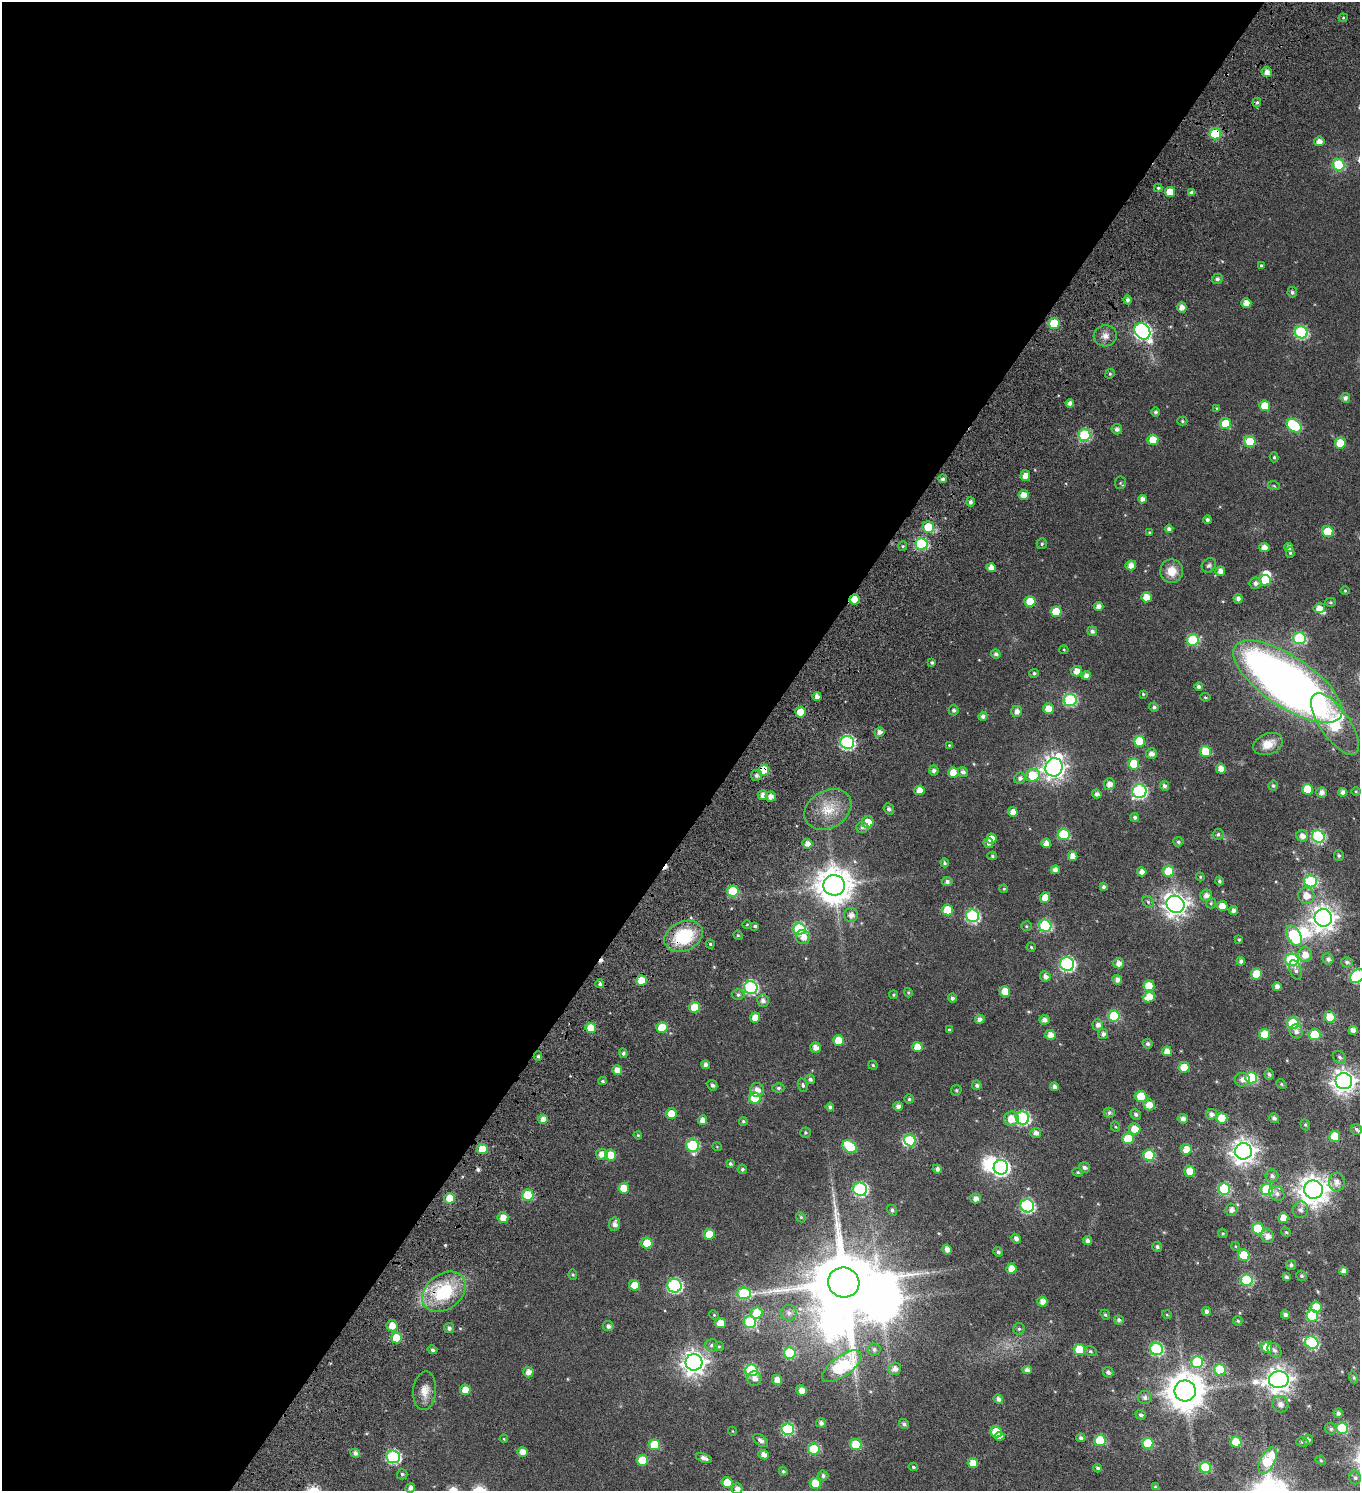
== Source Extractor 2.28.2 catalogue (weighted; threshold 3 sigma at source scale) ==
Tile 5 of 4 x 4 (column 1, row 2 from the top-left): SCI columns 429-1786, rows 3159-4647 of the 6353 x 6308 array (HDU 1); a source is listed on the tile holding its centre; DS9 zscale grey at full resolution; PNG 1362 x 1493 px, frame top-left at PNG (2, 2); each listed source drawn as its Kron ellipse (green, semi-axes under 4 px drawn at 4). Shown black and unused: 55% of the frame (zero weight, under 4 of 7 exposures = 11% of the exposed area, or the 3 px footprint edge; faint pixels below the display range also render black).
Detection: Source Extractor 2.28.2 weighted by HDU 2 'WHT'; one run over the whole footprint, this tile lists its part. Background 0.0169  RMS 0.0053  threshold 0.0217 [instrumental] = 3 sigma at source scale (4.09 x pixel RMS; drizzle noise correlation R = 1.36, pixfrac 0.8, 0.0396/0.0396 arcsec/px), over >= 5 px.
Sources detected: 434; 8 inside a brighter object's white glare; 3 cosmic-ray / hot-pixel residue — neither listed nor drawn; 3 inside a brighter listed object's ellipse — not listed separately; the other 420 listed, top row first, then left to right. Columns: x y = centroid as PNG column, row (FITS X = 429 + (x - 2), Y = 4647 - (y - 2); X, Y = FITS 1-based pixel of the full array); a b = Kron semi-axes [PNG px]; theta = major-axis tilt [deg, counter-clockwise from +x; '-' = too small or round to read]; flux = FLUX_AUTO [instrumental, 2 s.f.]
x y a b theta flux
1343 18 4 4 - 0.58
1267 72 5 5 - 2.6
1257 103 5 4 - 0.77
1215 134 5 5 - 24
1319 141 5 4 - 2.7
1339 165 6 5 - 27
1158 188 4 4 - 0.66
1170 192 5 5 - 6
1192 192 4 4 - 1.6
1261 265 4 3 - 0.53
1217 279 5 5 - 1.4
1292 292 5 4 - 1
1127 300 4 4 - 1.5
1246 303 5 5 - 4.2
1182 307 5 5 - 3.1
1054 323 5 5 - 16
1142 331 9 7 -47 120
1301 332 6 6 - 47
1105 336 11 10 - 3.2
1110 374 5 4 - 0.6
1345 398 5 4 - 1.7
1070 403 4 4 - 2.2
1265 406 5 5 - 8.2
1217 408 3 3 - 0.51
1155 412 5 4 - 1.2
1182 421 5 4 - 0.61
1225 424 5 5 - 12
1294 426 8 6 -38 32
1117 429 5 5 - 1.6
1084 435 6 6 - 35
1153 440 5 5 - 7.2
1250 441 6 5 - 13
1340 443 5 5 - 10
1274 457 5 4 - 0.64
1025 476 5 5 - 3.9
943 479 4 4 - 1.5
1120 483 6 5 - 0.71
1274 486 6 3 -19 0.57
1024 495 5 5 - 4.2
1142 499 4 4 - 2.2
971 502 4 4 - 1.6
1207 520 4 4 - 1.2
928 527 6 5 - 11
1169 529 4 4 - 1.6
1328 531 5 5 - 15
1149 532 3 2 - 0.34
921 544 6 5 - 36
1042 544 5 5 - 0.78
903 546 5 4 - 0.58
1264 548 5 4 - 4
1289 548 4 4 - 2.4
1290 553 5 4 - 0.78
1131 565 5 5 - 3.2
1209 565 8 6 44 1.2
991 568 5 4 - 3.1
1172 571 11 11 - 6.3
1220 571 5 5 - 3
1265 580 6 5 - 14
1256 583 6 5 - 1.7
1345 591 4 4 - 0.49
1146 597 5 5 - 5.2
854 599 5 5 - 6.3
1238 599 5 4 - 1.9
1030 601 5 5 - 7.2
1330 602 5 4 - 0.64
1099 606 5 4 - 2.7
1319 608 6 5 - 4
1056 612 5 5 - 9.8
1092 631 5 4 - 1.6
1299 638 6 6 - 40
1193 640 6 6 - 27
1064 650 4 4 - 0.49
996 654 5 4 - 1.4
932 663 4 3 - 0.74
1077 671 5 5 - 3.7
1034 673 5 4 - 0.91
1086 675 5 4 - 2.5
1288 682 63 25 -34 390
1199 687 4 4 - 1.3
1143 694 4 4 - 0.55
817 696 4 4 - 2.8
1205 697 5 3 - 0.53
1070 700 6 6 - 45
1154 707 5 4 - 1.2
1048 709 5 5 - 5.2
954 710 5 5 - 1.3
1017 711 5 5 - 2.7
800 712 5 5 - 9.2
983 716 4 4 - 1.8
1335 724 36 14 -55 54
879 732 5 4 - 2.3
1139 741 5 5 - 17
847 742 7 6 - 68
1268 744 15 10 21 5.2
949 745 4 4 - 0.41
1206 752 6 5 - 16
1151 754 5 5 - 2.6
1134 764 5 5 - 15
1054 767 9 8 - 320
1221 769 5 5 - 3.6
764 770 5 5 - 14
934 770 5 5 - 1.5
953 772 5 5 - 6.9
963 772 5 5 - 1.7
756 775 5 5 - 1.2
1033 775 7 6 - 15
1020 778 6 5 - 1.6
1109 784 6 5 - 3
1164 786 5 4 - 1.2
1273 786 5 5 - 0.89
1307 789 5 5 - 10
919 790 5 5 - 4.6
1139 791 7 7 - 75
1322 792 5 5 - 2.5
1343 792 4 4 - 2
1356 792 4 3 - 0.4
1097 794 4 4 - 1.8
763 795 5 5 - 2.9
771 797 5 5 - 2.6
828 809 25 18 30 12
889 809 6 5 - 1.4
1013 812 5 4 - 3.5
1135 817 4 4 - 1.3
868 822 6 6 - 5.7
862 827 6 5 - 1.4
1064 834 6 5 - 25
1218 834 5 5 - 0.91
1302 836 6 5 - 2.9
1318 836 6 6 - 49
991 839 5 5 - 4.9
1178 842 5 5 - 0.84
988 843 5 4 - 1.9
1046 843 5 4 - 3
807 844 5 4 - 3.2
1339 855 5 5 - 0.84
992 856 5 4 - 0.61
1073 856 5 4 - 3.4
944 863 4 4 - 0.89
1055 870 4 4 - 2.4
1168 871 6 5 - 9.2
1142 872 4 4 - 2.8
1200 877 4 4 - 0.47
1219 881 4 4 - 0.83
1310 881 6 6 - 38
947 882 5 4 - 1.5
834 885 10 10 - 970
1104 887 4 3 - 1.2
1004 889 4 3 - 0.49
733 891 6 5 - 20
1206 895 6 5 - 2.4
1306 896 8 8 - 5.2
1045 898 5 5 - 5.6
1148 902 6 5 - 0.81
1211 903 5 5 - 0.62
1175 904 9 8 - 360
1222 906 5 5 - 4.6
947 910 5 5 - 11
1233 910 4 4 - 1.9
851 915 7 7 - 2.7
972 916 7 6 - 52
1323 918 8 8 - 420
747 925 5 3 - 0.43
755 926 4 3 - 0.86
1026 926 5 5 - 0.6
1045 926 6 6 - 39
799 929 6 6 - 37
738 935 5 4 - 0.61
684 936 20 14 25 23
1294 936 11 6 -61 34
803 937 7 7 - 3.9
1239 939 3 3 - 0.52
710 944 4 4 - 0.66
1031 947 4 4 - 0.59
1305 955 7 7 - 4.7
1328 959 5 5 - 1.6
1292 960 6 6 - 46
1241 961 4 4 - 1.3
1347 962 6 5 - 1.2
1119 963 5 5 - 3
1067 964 7 7 - 78
1296 970 10 5 -70 1.5
1257 974 5 5 - 11
1045 976 5 5 - 2.1
1357 976 8 6 39 47
641 980 5 5 - 7.9
1117 980 5 4 - 2.2
600 984 4 4 - 1.1
1149 986 5 5 - 8.2
751 987 7 6 - 62
1277 987 4 4 - 2.1
1005 991 5 5 - 7
908 993 5 4 - 0.61
738 995 6 5 - 1.1
894 995 4 4 - 0.6
1149 997 6 5 - 7.4
952 998 4 4 - 1.3
763 1001 6 6 - 2.1
695 1007 5 5 - 10
1114 1016 6 5 - 25
1330 1017 6 5 - 8
755 1018 5 5 - 4.7
980 1019 5 4 - 2
1044 1020 5 5 - 2.1
1293 1023 6 5 - 32
1098 1025 5 5 - 2.1
591 1028 5 5 - 9.4
662 1028 5 5 - 11
949 1030 3 3 - 0.64
1353 1030 4 4 - 2.6
1296 1032 7 6 - 1.8
1103 1034 5 5 - 1.8
1265 1034 5 5 - 13
1050 1035 5 5 - 3.9
1315 1035 6 5 - 19
838 1040 5 5 - 9.1
1148 1044 5 5 - 1.1
815 1047 5 5 - 2.7
917 1047 5 5 - 6.1
1167 1051 5 5 - 4.3
623 1053 5 4 - 0.96
538 1056 4 4 - 0.76
1340 1057 7 5 -45 1.1
705 1065 4 4 - 1.9
873 1065 4 4 - 0.63
1184 1067 5 5 - 9.8
617 1070 5 5 - 3.9
1269 1074 5 5 - 1.1
1251 1078 6 5 - 32
810 1079 5 4 - 1.3
1242 1080 7 7 - 2.5
603 1081 4 3 - 0.89
1344 1081 8 8 - 350
1281 1084 5 4 - 0.56
712 1085 5 4 - 1.3
803 1085 7 4 -75 0.85
977 1085 5 4 - 1.2
1054 1087 4 4 - 1.9
778 1088 6 4 -1 0.89
757 1090 7 7 - 3
956 1090 6 5 - 0.58
1141 1096 5 5 - 13
755 1098 5 5 - 17
909 1099 4 4 - 0.73
1149 1105 6 5 - 5
898 1106 5 4 - 2.2
830 1107 4 4 - 1.3
671 1113 5 5 - 5.9
1109 1113 5 5 - 1.2
1136 1114 5 5 - 1
1211 1114 5 5 - 2.1
1022 1118 7 6 - 60
1222 1118 5 5 - 11
1274 1118 5 5 - 1.6
543 1119 5 4 - 3.5
1011 1119 7 7 - 7.3
1183 1119 5 4 - 2.2
702 1120 5 4 - 2.9
743 1121 4 4 - 0.7
1305 1125 6 4 -68 0.63
1116 1127 5 3 - 0.42
1134 1129 6 5 - 5.8
1356 1129 5 5 - 0.92
806 1133 5 5 - 0.73
1036 1133 5 5 - 2.1
638 1135 4 3 - 0.43
1335 1136 5 5 - 17
1128 1139 5 5 - 15
910 1140 6 5 - 22
693 1145 7 6 - 30
850 1146 8 5 -39 27
717 1147 5 3 - 0.32
482 1149 5 5 - 7.7
1186 1149 5 5 - 5
1243 1151 8 8 - 390
602 1154 6 5 - 3.6
610 1155 5 5 - 9.9
1149 1155 6 5 - 20
730 1164 4 4 - 0.86
1001 1167 7 7 - 120
1084 1168 6 5 - 1.4
742 1169 5 4 - 0.88
937 1169 5 4 - 1.8
1190 1171 5 5 - 7.2
1078 1172 5 4 - 0.6
1272 1176 6 6 - 1.7
1337 1182 9 8 - 3.1
624 1188 5 5 - 8.2
860 1189 7 6 - 63
1224 1189 6 6 - 33
1267 1189 6 5 - 25
1313 1190 9 9 - 610
1277 1193 8 6 -44 1.8
528 1195 5 5 - 17
450 1198 5 5 - 9.5
976 1199 5 5 - 2.7
1027 1206 7 6 - 57
892 1210 5 4 - 0.91
1232 1210 6 6 - 2.4
1300 1210 8 7 - 1.9
801 1217 5 4 - 0.58
503 1218 5 5 - 4.8
1283 1218 5 5 - 5.2
614 1224 7 5 82 2.3
1258 1229 6 5 - 21
1286 1232 5 4 - 0.52
1223 1233 5 4 - 0.57
709 1234 5 5 - 8.6
1267 1236 7 6 - 2.9
1016 1239 5 4 - 2
1088 1240 4 4 - 1.8
647 1243 5 5 - 9.9
1235 1246 4 3 - 0.38
1157 1247 5 5 - 1.2
947 1249 5 4 - 2.8
998 1252 5 4 - 1.2
1244 1255 6 5 - 11
1291 1265 5 5 - 1.3
1011 1268 5 5 - 5.1
1343 1271 4 4 - 2.2
573 1275 5 4 - 0.57
1302 1276 5 5 - 0.75
1286 1277 4 3 - 1.2
1247 1280 6 5 - 34
844 1283 15 15 - 4300
634 1285 5 5 - 6.8
674 1286 7 7 - 71
444 1292 24 17 38 29
744 1293 7 6 - 28
1042 1302 5 5 - 3.3
1316 1307 5 5 - 8.9
1206 1311 4 4 - 1.6
757 1313 6 6 - 13
789 1313 8 7 - 1.8
714 1315 5 4 - 0.47
1105 1315 5 4 - 0.68
1167 1315 5 3 - 0.4
1285 1315 4 4 - 1.8
1312 1316 6 6 - 29
1119 1320 5 4 - 1.2
1238 1321 5 4 - 0.69
750 1322 6 6 - 30
721 1323 5 5 - 6
392 1326 5 5 - 5.1
608 1326 5 5 - 1.6
449 1328 5 5 - 1.4
1019 1329 6 5 - 0.86
396 1338 5 5 - 11
1312 1343 7 6 - 43
712 1345 6 6 - 1.3
719 1346 5 4 - 0.58
1267 1347 5 5 - 9
874 1349 6 6 - 1.3
1079 1349 5 5 - 14
1156 1349 6 6 - 45
432 1350 5 4 - 1.2
1274 1350 8 6 -52 1.4
1090 1351 6 5 - 0.76
790 1353 6 5 - 24
694 1362 8 8 - 360
1197 1362 6 6 - 29
842 1366 23 10 36 56
895 1369 6 6 - 2.6
751 1370 6 6 - 36
1027 1370 5 4 - 2.4
1220 1370 6 5 - 21
528 1372 5 5 - 2.9
1108 1372 5 5 - 1.5
1354 1377 6 4 -71 0.6
754 1378 7 7 - 2.3
777 1380 5 5 - 4
1279 1380 10 8 6 400
465 1390 5 5 - 4.8
802 1390 5 5 - 3.6
425 1391 19 11 84 4.9
1185 1391 10 10 - 1100
1145 1397 6 6 - 1.4
998 1399 5 4 - 2.1
1280 1404 8 7 - 2.4
1338 1413 5 4 - 1.4
1141 1415 5 4 - 1.2
821 1423 5 4 - 1.8
904 1424 5 5 - 1.3
1342 1428 6 5 - 25
788 1429 6 6 - 42
1331 1429 6 5 - 0.93
732 1431 4 3 - 0.31
996 1432 6 5 - 12
999 1436 5 4 - 2
1081 1438 4 4 - 1.4
504 1439 4 4 - 0.44
761 1440 8 5 -38 1.9
1100 1440 6 5 - 22
1308 1440 5 5 - 1.5
1236 1442 5 5 - 14
1302 1442 6 4 -16 0.84
1148 1443 5 5 - 19
856 1444 6 5 - 15
655 1445 6 5 - 16
814 1449 6 5 - 22
522 1452 5 5 - 3.8
355 1453 5 4 - 1.6
764 1455 5 4 - 2.8
393 1457 7 6 - 55
704 1458 8 4 -19 2.2
642 1460 5 5 - 12
1321 1460 5 4 - 0.61
1268 1461 14 7 62 24
973 1463 5 5 - 5.5
913 1467 5 4 - 0.57
1205 1467 5 5 - 19
1098 1468 4 4 - 0.9
783 1471 4 4 - 0.76
402 1474 5 5 - 0.84
823 1476 5 5 - 1.1
1355 1478 7 6 - 0.98
727 1483 5 5 - 8.3
815 1483 5 5 - 11
1156 1487 4 3 - 1
410 1488 5 4 - 2.1
737 1489 5 5 - 2.4
Overlapping masked pixels (flux is a lower limit): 5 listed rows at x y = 1215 134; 854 599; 764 770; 684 936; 444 1292
Isophote crosses this tile's border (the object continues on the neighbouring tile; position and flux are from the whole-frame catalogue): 3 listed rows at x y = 1288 682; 1357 976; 737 1489